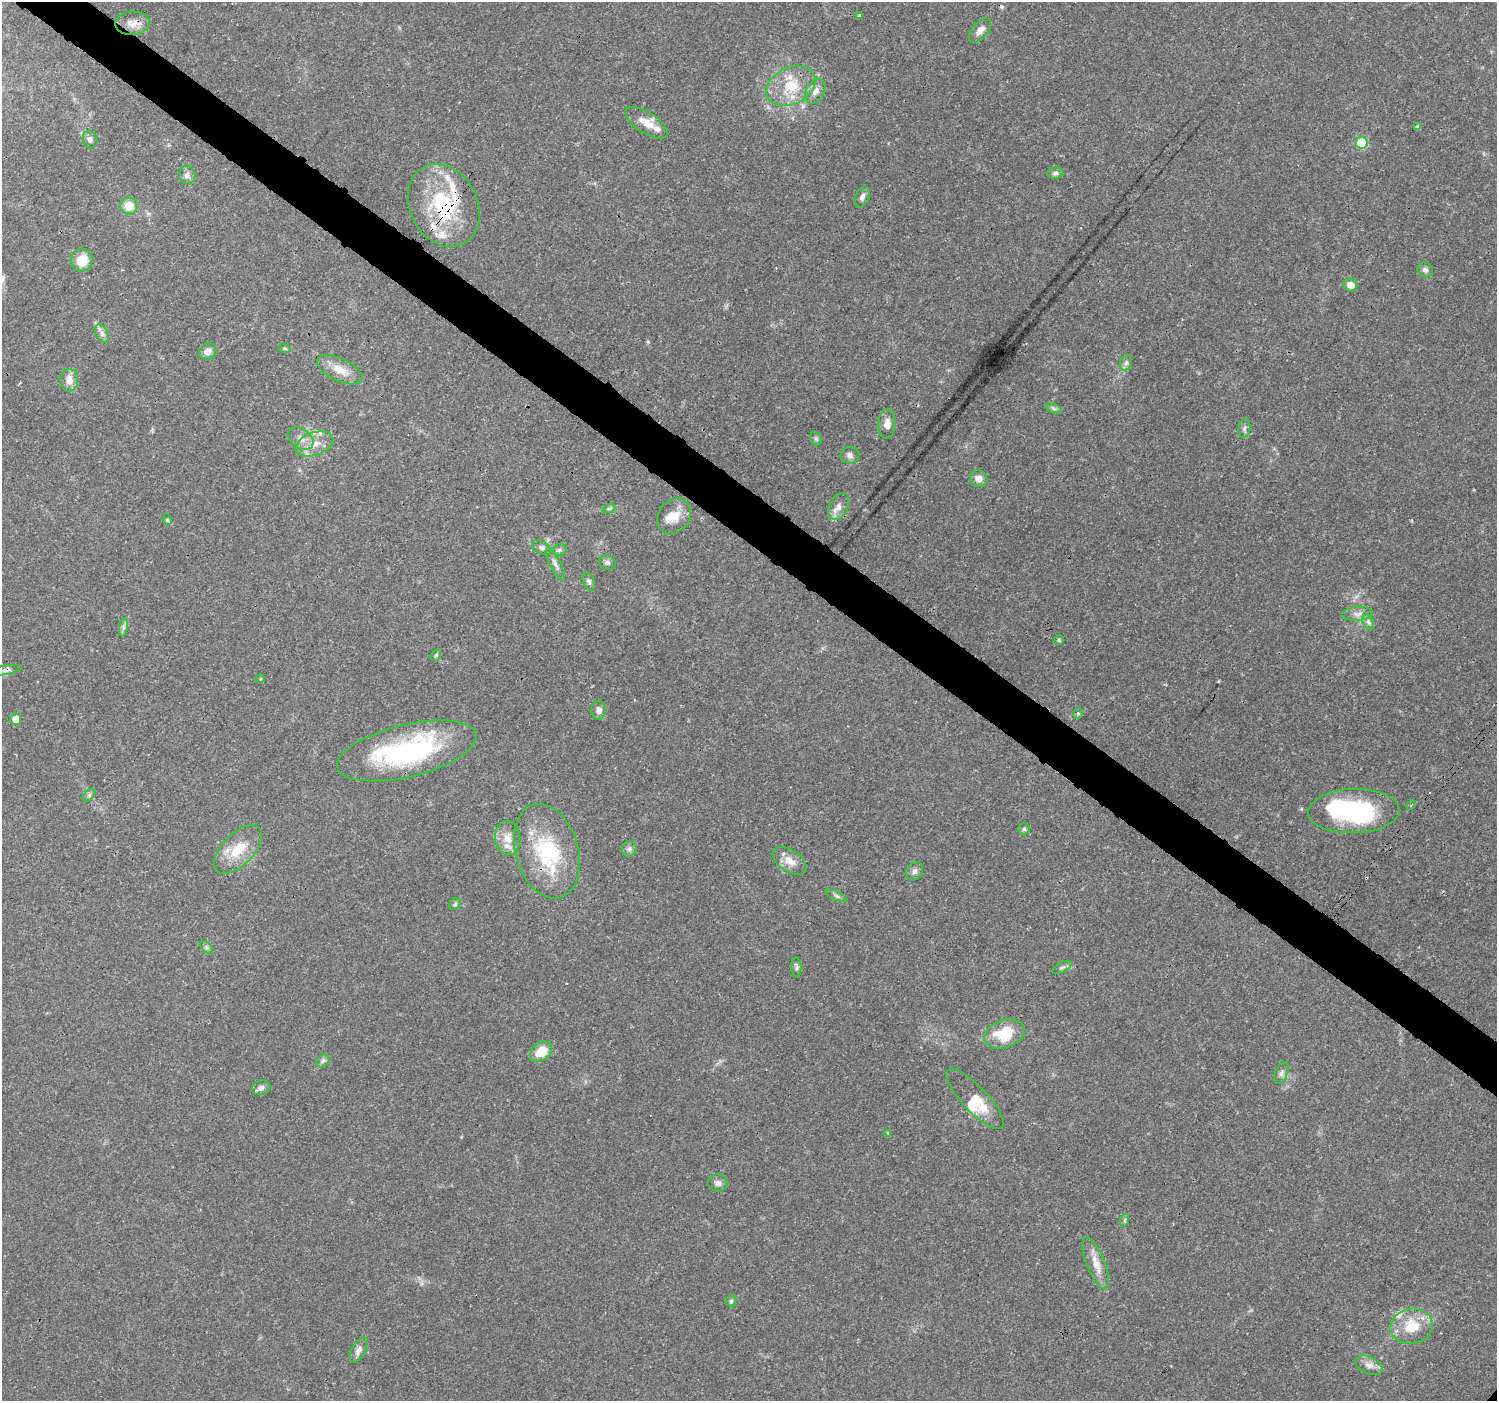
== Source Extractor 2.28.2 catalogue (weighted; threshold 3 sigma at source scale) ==
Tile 11 of 4 x 4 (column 3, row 3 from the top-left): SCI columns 2991-4485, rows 1577-2975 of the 5988 x 6020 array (HDU 1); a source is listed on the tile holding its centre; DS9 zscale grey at full resolution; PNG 1499 x 1403 px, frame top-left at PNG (2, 2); each listed source drawn as its Kron ellipse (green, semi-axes under 4 px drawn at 4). Shown black and unused: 4% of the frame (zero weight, under 3 of 4 exposures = <1% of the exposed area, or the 3 px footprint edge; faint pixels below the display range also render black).
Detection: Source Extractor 2.28.2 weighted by HDU 2 'WHT'; one run over the whole footprint, this tile lists its part. Background 0.0621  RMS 0.0028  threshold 0.0124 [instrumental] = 3 sigma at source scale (4.5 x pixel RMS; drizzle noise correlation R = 1.50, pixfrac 1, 0.0396/0.0396 arcsec/px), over >= 5 px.
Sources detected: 93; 2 inside a brighter object's white glare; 2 cosmic-ray / hot-pixel residue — neither listed nor drawn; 9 inside a brighter listed object's ellipse — not listed separately; the other 80 listed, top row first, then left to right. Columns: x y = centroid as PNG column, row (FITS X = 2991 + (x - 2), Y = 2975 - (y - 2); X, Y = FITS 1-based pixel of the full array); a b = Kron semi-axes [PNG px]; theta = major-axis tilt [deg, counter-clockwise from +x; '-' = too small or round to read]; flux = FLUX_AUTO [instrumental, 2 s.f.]
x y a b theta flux
859 16 3 3 - 1.1
132 23 17 11 3 3.1
980 30 15 8 51 1.9
791 86 26 18 26 9.6
815 91 13 9 60 2
646 123 24 10 -33 4
1418 127 4 4 - 0.99
90 139 9 7 -74 1.1
1362 143 6 5 - 19
1055 173 8 5 2 0.79
187 175 9 8 - 1.3
862 197 11 6 67 1.2
444 205 43 34 -62 27
129 206 8 8 - 4.6
82 260 11 11 - 5.4
1425 270 8 7 - 0.95
1351 285 7 6 - 2.4
102 333 10 6 -63 1.1
284 348 6 4 -18 0.37
208 352 9 8 - 1.8
1126 363 8 6 68 0.82
340 370 24 11 -24 4.5
69 380 11 9 -88 2.5
1053 409 9 4 -19 0.6
887 424 15 8 88 2.2
1244 428 9 6 80 0.87
301 438 14 9 -34 2.2
816 438 7 5 -69 0.57
314 444 20 11 20 4.3
850 455 9 8 - 1.2
979 479 9 8 - 2
839 506 14 9 62 2
609 508 7 4 19 0.46
674 516 19 15 50 4.6
167 520 5 4 - 0.43
542 548 10 6 -27 0.95
560 550 7 5 20 0.58
607 563 8 7 - 0.86
555 564 18 5 -65 1.3
589 582 9 6 -67 0.8
1358 614 15 7 4 1.7
1368 622 8 5 -65 0.79
123 627 9 4 82 0.77
1059 640 5 4 - 0.47
436 655 6 5 - 0.47
6 670 15 4 10 0.96
260 679 4 3 - 0.26
598 710 9 7 -88 1.3
1078 714 5 5 - 0.39
16 719 6 5 - 2.8
407 751 71 26 13 43
89 795 7 4 45 0.53
1411 805 5 3 - 0.32
1354 811 46 22 2 36
1024 829 5 5 - 0.54
508 838 17 12 -83 3.2
238 849 30 15 46 7.8
629 849 8 7 - 0.87
547 851 48 31 -74 23
790 861 19 10 -33 3.3
915 871 10 7 57 1
836 896 12 3 -24 0.59
455 904 6 5 - 0.49
207 947 7 4 -45 0.57
796 967 9 5 -87 0.67
1062 967 11 5 29 0.72
1004 1034 20 14 18 9.9
541 1052 12 9 40 5.6
323 1061 7 6 - 0.69
1281 1073 11 6 70 1.1
261 1088 9 7 15 1.3
975 1099 39 12 -47 6.9
888 1133 4 3 - 0.44
718 1183 10 8 -7 1.2
1125 1220 6 4 72 0.42
1096 1263 27 9 -69 3.7
731 1301 5 5 - 0.46
1412 1326 21 17 10 7.9
359 1350 14 7 59 1.7
1369 1365 14 8 -23 2
Overlapping masked pixels (flux is a lower limit): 3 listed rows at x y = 444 205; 6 670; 547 851